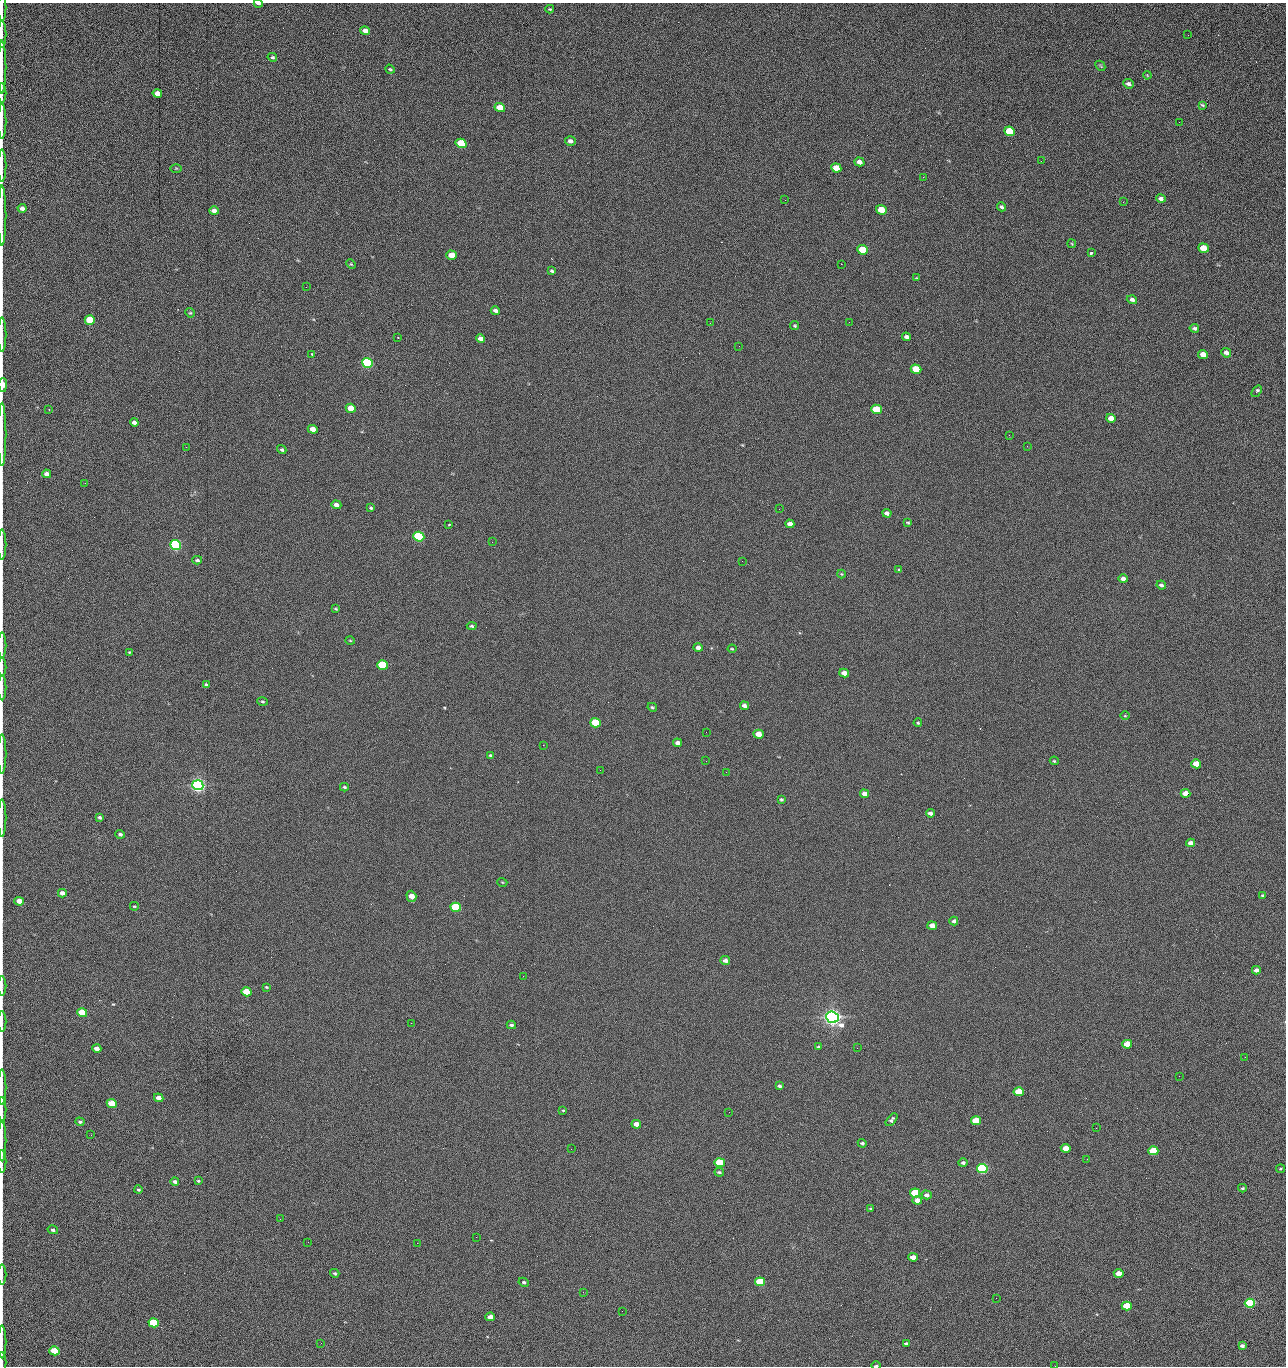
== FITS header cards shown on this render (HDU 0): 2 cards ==
NAXIS1  =                 1284 /fastest changing axis
NAXIS2  =                 1364 /next to fastest changing axis

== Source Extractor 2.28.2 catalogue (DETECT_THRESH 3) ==
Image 1284 x 1364 px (HDU 0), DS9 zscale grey, 1 PNG px = 1 image px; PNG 1288 x 1368 px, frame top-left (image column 1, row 1364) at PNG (2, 3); each listed source drawn as its Kron ellipse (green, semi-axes under 4 px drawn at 4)
Background 141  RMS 15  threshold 45.2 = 3 sigma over >= 5 px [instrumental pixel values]
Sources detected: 220; all 220 listed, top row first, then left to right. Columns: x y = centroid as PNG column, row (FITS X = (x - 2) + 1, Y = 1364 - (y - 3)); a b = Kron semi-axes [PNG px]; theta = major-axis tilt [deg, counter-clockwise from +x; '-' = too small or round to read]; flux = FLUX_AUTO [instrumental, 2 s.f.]
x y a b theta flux
258 4 4 2 - 1.9e+03
2 7 14 2 90 1.9e+03
550 9 4 3 - 1.0e+03
365 31 5 4 - 4.9e+03
2 34 14 2 90 2.7e+03
1188 35 2 2 - 1.1e+03
272 57 5 4 - 1.6e+03
1100 66 5 3 - 9.6e+02
2 67 26 2 90 4.2e+03
390 69 5 4 - 1.2e+03
1147 75 4 3 - 7.8e+02
1128 84 5 4 - 2.9e+03
2 93 10 2 90 1.5e+03
157 93 5 4 - 8.2e+03
1202 105 4 2 - 1.2e+03
500 107 5 4 - 2.3e+04
2 121 17 2 90 3.5e+03
1179 122 2 2 - 9.8e+02
1010 131 5 4 - 4.3e+04
570 141 5 4 - 3.7e+03
461 143 5 4 - 5.3e+04
1041 161 2 2 - 1.8e+03
859 162 5 4 - 6.3e+03
2 166 16 2 90 2.9e+03
176 168 6 3 0 8.5e+02
836 168 5 4 - 1.6e+04
923 177 2 2 - 1.8e+04
1161 199 5 4 - 3.4e+03
785 200 2 2 - 5.1e+02
1123 202 3 2 - 1.1e+03
1001 207 5 3 - 2.4e+03
22 208 4 4 - 5.0e+03
881 210 5 4 - 2.8e+04
214 211 4 4 - 5.7e+03
2 216 30 2 90 5.6e+03
1072 244 4 3 - 9.0e+02
1203 248 5 4 - 2.4e+04
863 250 5 4 - 4.1e+04
1091 253 4 3 - 4.0e+03
452 255 5 4 - 2.0e+04
351 264 5 4 - 9.9e+02
841 264 2 2 - 2.7e+04
552 271 4 3 - 1.6e+03
917 278 4 3 - 9.6e+02
306 287 2 2 - 7.4e+02
1132 300 5 4 - 2.9e+03
495 310 4 3 - 3.1e+03
190 313 5 4 - 1.2e+03
90 320 5 4 - 5.2e+04
849 322 2 2 - 6.9e+02
710 323 2 2 - 3.4e+03
795 326 4 4 - 1.2e+03
1194 328 5 4 - 2.3e+03
2 334 17 2 90 2.7e+03
398 337 2 2 - 6.2e+02
907 337 5 4 - 3.7e+03
480 339 5 4 - 5.1e+03
739 346 2 2 - 4.4e+02
1226 353 5 4 - 4.4e+03
312 354 3 3 - 1.8e+03
1203 354 5 4 - 9.9e+03
367 363 5 5 - 1.6e+05
916 369 5 4 - 4.0e+04
3 385 7 3 90 9.3e+03
1257 391 6 4 51 2.4e+03
351 408 5 4 - 2.0e+04
876 409 5 4 - 3.3e+04
49 410 3 2 - 7.4e+02
1111 418 5 4 - 9.6e+03
134 422 4 4 - 4.5e+03
313 429 5 4 - 9.3e+03
2 434 31 2 90 6.1e+03
1009 435 2 2 - 3.4e+03
1027 446 2 2 - 6.4e+02
186 447 2 2 - 3.2e+03
282 450 5 4 - 1.7e+03
47 474 4 4 - 6.0e+03
85 483 3 2 - 1.0e+03
336 505 5 4 - 5.3e+03
371 508 4 3 - 1.5e+03
779 509 2 2 - 5.2e+02
887 513 5 4 - 3.5e+03
908 522 4 3 - 1.1e+03
449 524 2 2 - 8.5e+02
790 524 4 4 - 5.0e+03
419 537 5 5 - 1.9e+05
492 542 2 2 - 2.6e+03
2 544 15 2 90 2.5e+03
175 545 5 5 - 3.2e+05
197 560 5 3 - 1.8e+03
742 561 3 2 - 7.5e+02
899 570 3 3 - 3.9e+03
841 574 4 4 - 9.8e+02
1123 579 5 4 - 5.4e+03
1161 585 5 4 - 2.4e+03
336 609 3 2 - 9.3e+02
472 626 5 3 - 1.6e+03
350 640 5 3 - 8.7e+02
2 645 12 2 90 2.4e+03
698 648 4 4 - 5.2e+03
732 649 4 4 - 1.0e+03
129 652 3 3 - 7.8e+02
382 665 5 4 - 9.0e+04
2 667 9 2 90 1.6e+03
844 673 5 4 - 7.3e+03
206 685 4 3 - 1.9e+03
2 688 13 2 90 2.3e+03
262 702 5 4 - 1.3e+03
744 706 4 4 - 3.9e+03
652 707 5 4 - 1.4e+03
1125 716 4 3 - 9.0e+02
595 723 5 4 - 5.0e+04
918 723 4 3 - 1.1e+03
706 732 2 2 - 6.5e+02
759 734 5 4 - 1.5e+04
677 743 4 4 - 3.8e+03
543 745 2 2 - 3.3e+03
2 754 20 2 90 3.1e+03
491 755 4 3 - 2.4e+03
706 761 2 2 - 2.1e+03
1054 761 4 3 - 1.1e+03
1196 764 5 4 - 2.7e+04
600 770 2 2 - 4.2e+02
726 772 2 2 - 2.7e+03
198 785 5 5 - 6.8e+05
344 787 4 3 - 1.4e+03
1185 793 5 4 - 1.3e+04
864 794 5 4 - 6.0e+03
781 799 4 4 - 1.4e+03
930 813 4 4 - 3.9e+03
100 817 4 3 - 1.9e+03
2 818 18 2 90 3.2e+03
120 834 5 4 - 2.2e+03
1190 843 4 4 - 5.6e+03
502 882 5 3 - 9.0e+02
62 893 4 4 - 5.6e+03
1262 895 3 3 - 1.0e+03
411 896 5 5 - 1.3e+04
19 901 5 4 - 1.0e+04
134 906 4 3 - 1.0e+03
456 907 5 4 - 1.2e+05
954 921 4 4 - 2.9e+03
932 925 5 4 - 9.3e+03
725 960 5 4 - 3.6e+03
1256 970 4 4 - 4.2e+03
523 976 2 2 - 2.1e+03
2 986 10 2 90 1.7e+03
266 987 4 3 - 1.2e+03
246 992 5 4 - 3.3e+04
82 1013 5 4 - 5.3e+04
832 1017 6 5 - 1.0e+06
2 1021 10 2 90 1.5e+03
411 1023 2 2 - 5.5e+03
511 1025 5 4 - 2.2e+03
1127 1044 5 4 - 2.9e+04
819 1047 4 3 - 2.1e+03
857 1048 2 2 - 1.4e+03
97 1049 5 4 - 6.1e+03
1245 1057 2 2 - 1.9e+03
1179 1076 2 2 - 2.7e+03
779 1086 4 3 - 2.1e+03
2 1087 17 2 90 3.0e+03
1019 1092 5 4 - 4.8e+04
159 1098 5 4 - 7.3e+03
112 1103 5 4 - 3.1e+04
2 1110 13 2 90 2.5e+03
563 1110 4 3 - 9.6e+02
729 1112 2 2 - 8.0e+02
892 1120 7 4 49 2.7e+03
976 1121 5 4 - 4.3e+04
80 1122 4 4 - 1.8e+03
636 1124 5 4 - 8.7e+03
1096 1128 2 2 - 5.0e+02
91 1135 2 2 - 2.6e+03
2 1141 20 2 90 3.5e+03
862 1143 4 3 - 1.7e+03
1066 1148 5 4 - 1.7e+04
571 1149 2 2 - 9.6e+02
1153 1151 5 4 - 5.7e+04
1087 1159 2 2 - 1.2e+03
2 1162 11 2 90 2.2e+03
720 1163 5 4 - 7.9e+04
963 1163 5 4 - 2.4e+03
982 1168 5 4 - 2.7e+05
1280 1169 4 4 - 1.0e+03
719 1172 5 3 - 1.7e+03
175 1181 4 3 - 2.5e+03
198 1181 4 3 - 1.1e+03
1242 1188 4 3 - 1.1e+03
138 1190 4 3 - 1.4e+03
915 1193 5 4 - 8.4e+04
927 1195 5 4 - 3.8e+03
917 1200 5 4 - 9.7e+03
871 1209 4 3 - 1.4e+03
280 1219 2 2 - 2.1e+03
53 1230 5 4 - 2.2e+03
476 1237 2 2 - 8.7e+03
308 1242 2 2 - 1.8e+03
417 1243 2 2 - 5.4e+03
913 1257 5 4 - 9.1e+03
335 1273 5 4 - 1.7e+03
1119 1273 5 4 - 1.4e+04
2 1275 10 2 90 1.6e+03
524 1282 5 4 - 1.8e+03
760 1282 5 4 - 8.0e+04
583 1292 3 2 - 6.7e+02
996 1298 2 2 - 2.6e+03
1250 1303 5 4 - 1.9e+05
1127 1306 5 4 - 4.5e+04
622 1311 3 2 - 7.4e+02
490 1317 5 4 - 7.8e+03
154 1323 5 4 - 1.0e+05
2 1342 16 2 90 3.2e+03
321 1343 2 2 - 1.4e+03
906 1343 4 3 - 2.0e+03
1242 1346 4 3 - 3.2e+03
54 1351 5 4 - 5.5e+04
2 1363 10 2 90 1.5e+03
876 1366 4 2 - 1.8e+03
1055 1366 2 2 - 2.1e+03
At the frame edge (FLAGS 8, measured only in part): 29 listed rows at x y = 258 4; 2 7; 2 34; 2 67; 2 93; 2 121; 2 166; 2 216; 2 334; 3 385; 2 434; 2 544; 2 645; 2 667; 2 688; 2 754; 2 818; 19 901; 2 986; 2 1021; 2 1087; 2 1110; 2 1141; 2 1162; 2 1275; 2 1342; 2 1363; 876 1366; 1055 1366

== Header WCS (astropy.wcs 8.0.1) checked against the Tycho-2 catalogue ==
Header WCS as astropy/WCSLIB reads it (CRVAL/CRPIX/CD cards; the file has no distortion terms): RA---TAN/DEC--TAN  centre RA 15:41:42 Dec +51:58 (235.42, +51.97 deg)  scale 1.26 arcsec/px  FOV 26.9' x 28.5'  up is +92 deg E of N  parity flipped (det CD > 0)
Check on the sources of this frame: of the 60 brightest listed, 10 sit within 2.0 arcsec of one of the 12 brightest Tycho-2 stars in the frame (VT <= 12.29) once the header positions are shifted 0.32 arcsec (0.32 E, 0.01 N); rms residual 0.95 arcsec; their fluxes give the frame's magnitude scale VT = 24.47 - 2.5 log10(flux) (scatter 0.19 mag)
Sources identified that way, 10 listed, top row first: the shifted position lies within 2.0 arcsec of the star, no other Tycho-2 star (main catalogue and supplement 1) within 4.0 arcsec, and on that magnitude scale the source's flux lands within +1.5 / -3 mag of the star's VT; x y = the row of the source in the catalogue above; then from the Tycho-2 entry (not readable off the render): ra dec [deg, ICRS J2000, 3 dp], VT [Tycho-2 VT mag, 2 dp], TYC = Tycho-2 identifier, HIP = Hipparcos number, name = IAU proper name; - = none
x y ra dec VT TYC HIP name
367 363 235.614 +52.064 11.61 3489-1132-1 - -
419 537 235.514 +52.049 11.19 3489-1407-1 - -
198 785 235.378 +52.130 9.31 3489-1322-1 76850 -
456 907 235.303 +52.042 11.52 3489-958-1 - -
832 1017 235.232 +51.912 9.59 3489-824-1 - -
982 1168 235.143 +51.862 10.97 3489-1016-1 - -
915 1193 235.131 +51.886 12.29 3489-908-1 - -
760 1282 235.084 +51.941 11.45 3489-1346-1 - -
1250 1303 235.062 +51.771 11.53 3489-1453-1 - -
154 1323 235.075 +52.152 11.74 3489-912-1 - -